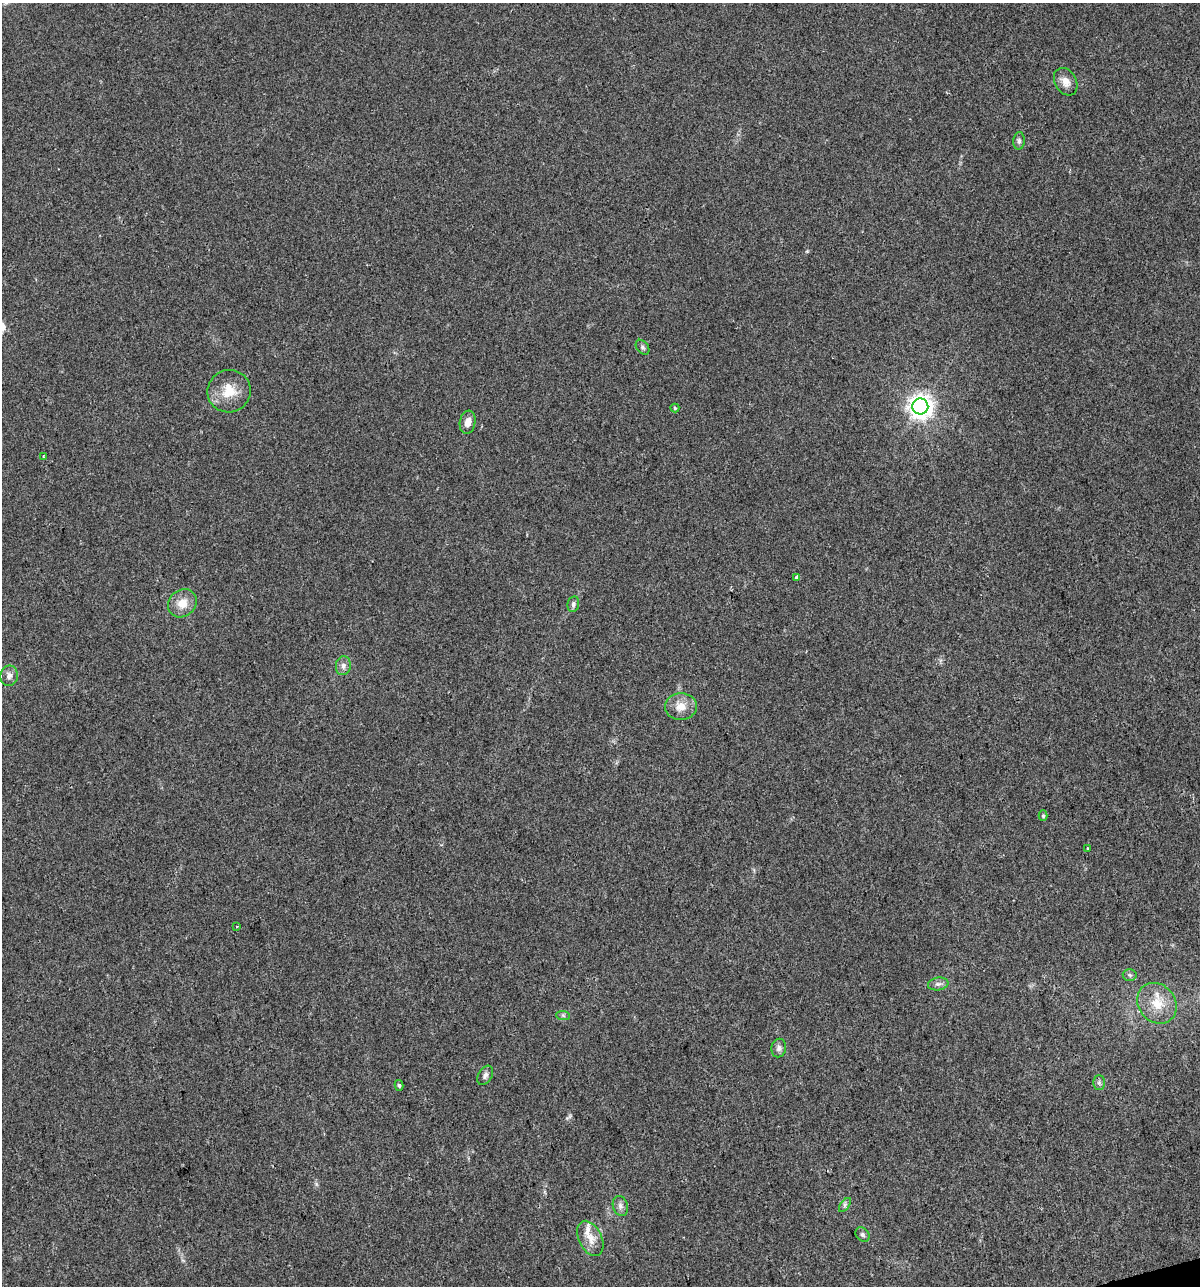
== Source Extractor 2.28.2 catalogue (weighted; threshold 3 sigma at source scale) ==
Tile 6 of 4 x 4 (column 2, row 2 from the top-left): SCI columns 1293-2490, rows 2567-3850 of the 4930 x 5133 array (HDU 1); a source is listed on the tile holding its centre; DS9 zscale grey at full resolution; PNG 1202 x 1288 px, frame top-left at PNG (2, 3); each listed source drawn as its Kron ellipse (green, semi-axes under 4 px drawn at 4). Shown black and unused: <1% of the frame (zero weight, under 2 of 3 exposures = <1% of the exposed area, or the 3 px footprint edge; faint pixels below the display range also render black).
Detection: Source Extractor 2.28.2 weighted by HDU 2 'WHT'; one run over the whole footprint, this tile lists its part. Background 0.0328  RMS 0.0063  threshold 0.0282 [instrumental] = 3 sigma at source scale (4.5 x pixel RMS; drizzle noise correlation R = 1.50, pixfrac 1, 0.0396/0.0396 arcsec/px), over >= 5 px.
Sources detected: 30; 1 inside a brighter listed object's ellipse — not listed separately; the other 29 listed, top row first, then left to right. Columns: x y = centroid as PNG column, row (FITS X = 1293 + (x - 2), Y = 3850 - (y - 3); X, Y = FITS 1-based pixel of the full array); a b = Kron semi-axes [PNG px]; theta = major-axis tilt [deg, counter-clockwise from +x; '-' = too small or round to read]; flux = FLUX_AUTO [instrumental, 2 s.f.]
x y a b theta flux
1066 82 15 10 -59 5.4
1019 141 9 5 84 1.6
643 347 8 5 -52 1.5
229 391 22 21 - 15
920 406 8 8 - 520
675 408 4 4 - 0.91
468 422 12 8 80 4.8
44 457 2 2 - 0.68
796 577 3 3 - 1.8
182 603 15 13 42 8.8
573 604 8 5 79 1.9
343 666 9 7 82 2.8
9 676 10 9 - 3.3
681 706 16 13 5 8.2
1043 816 5 4 - 0.97
1087 848 3 2 - 0.46
236 927 3 3 - 1.5
1130 975 7 6 - 1.3
938 984 10 6 9 2.3
1157 1003 22 18 -51 15
563 1015 7 4 -2 1.2
779 1048 9 7 79 2.3
485 1075 10 6 59 2.1
1099 1083 7 6 - 1.5
399 1085 5 4 - 1.2
845 1205 8 4 53 1.5
620 1206 10 7 -73 2.6
862 1234 8 6 -47 1.6
590 1238 19 11 -64 7.5